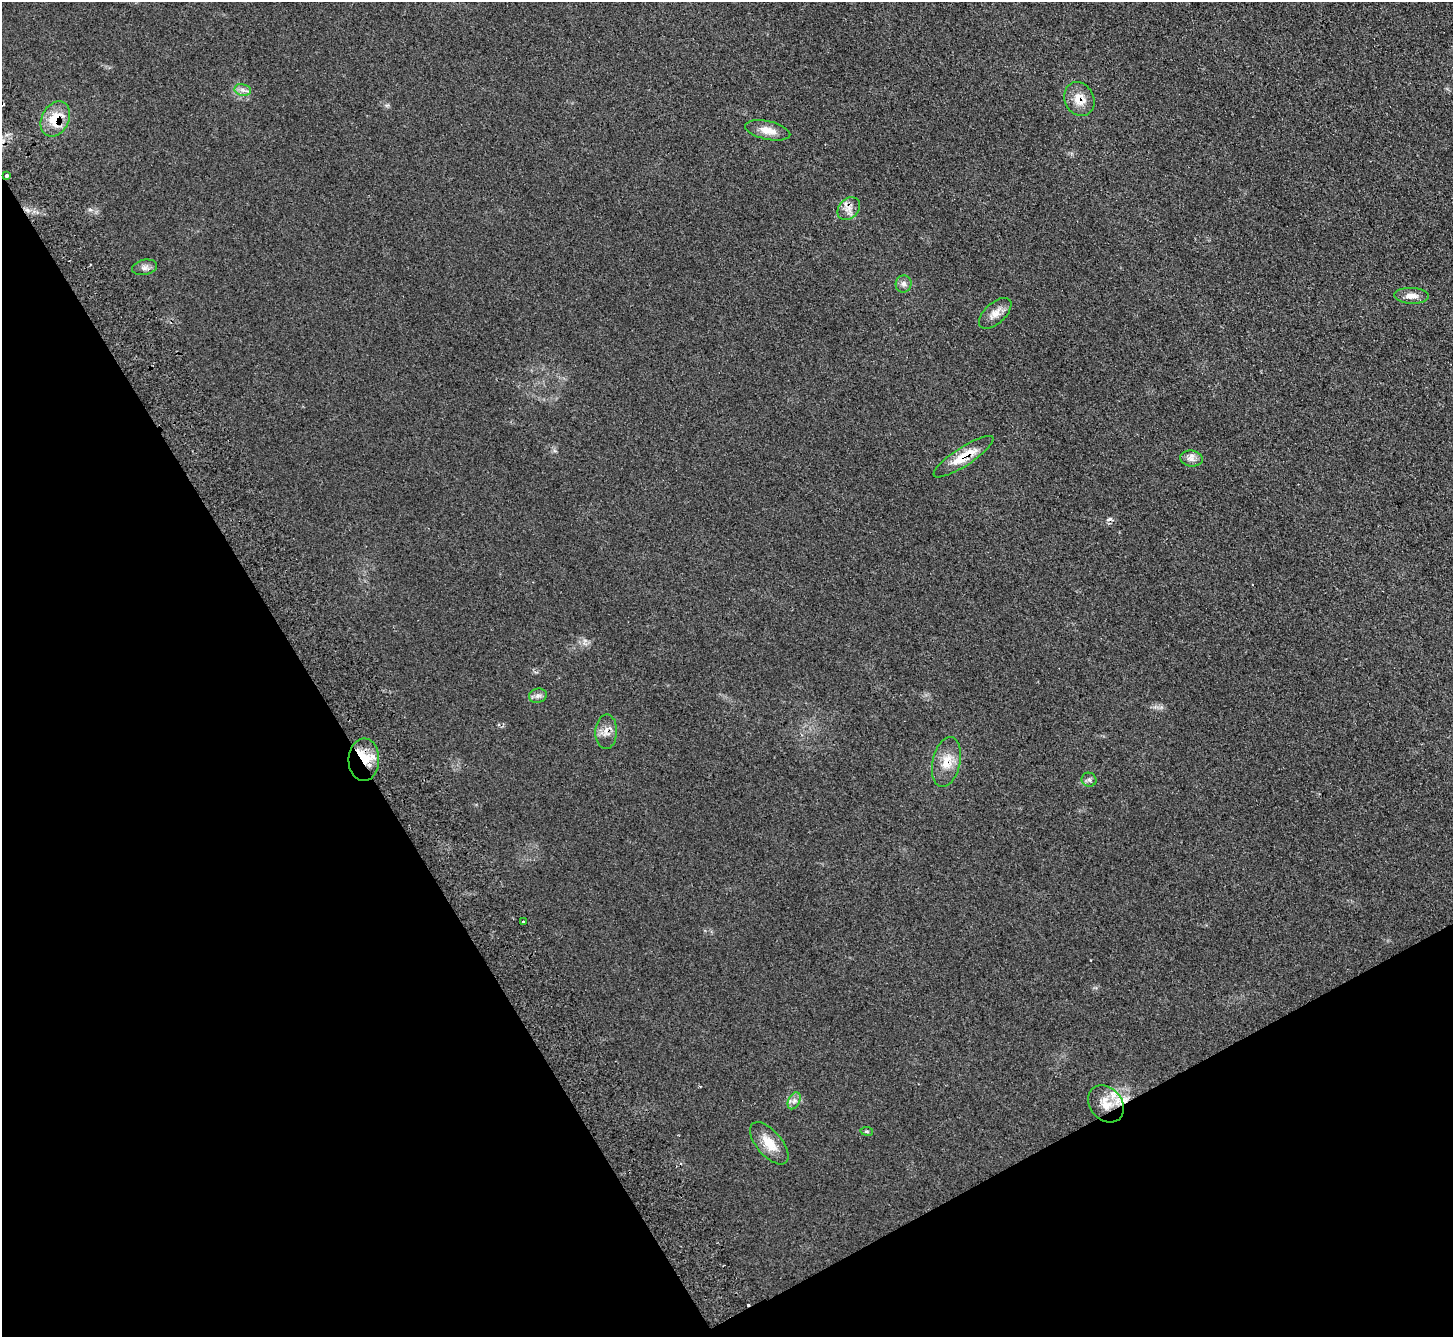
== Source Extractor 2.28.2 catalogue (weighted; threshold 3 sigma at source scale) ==
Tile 14 of 4 x 4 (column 2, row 4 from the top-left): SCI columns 1500-2950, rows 189-1523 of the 5902 x 5856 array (HDU 1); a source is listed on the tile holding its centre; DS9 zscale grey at full resolution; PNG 1455 x 1339 px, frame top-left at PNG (2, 2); each listed source drawn as its Kron ellipse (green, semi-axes under 4 px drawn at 4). Shown black and unused: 29% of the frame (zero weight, under 2 of 3 exposures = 3% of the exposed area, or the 3 px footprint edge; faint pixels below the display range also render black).
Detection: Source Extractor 2.28.2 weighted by HDU 2 'WHT'; one run over the whole footprint, this tile lists its part. Background 0.107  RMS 0.011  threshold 0.0477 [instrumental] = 3 sigma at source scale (4.5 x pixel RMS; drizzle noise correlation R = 1.50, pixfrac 1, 0.05/0.05 arcsec/px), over >= 5 px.
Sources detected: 27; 1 inside a brighter object's white glare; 2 cosmic-ray / hot-pixel residue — neither listed nor drawn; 2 inside a brighter listed object's ellipse — not listed separately; the other 22 listed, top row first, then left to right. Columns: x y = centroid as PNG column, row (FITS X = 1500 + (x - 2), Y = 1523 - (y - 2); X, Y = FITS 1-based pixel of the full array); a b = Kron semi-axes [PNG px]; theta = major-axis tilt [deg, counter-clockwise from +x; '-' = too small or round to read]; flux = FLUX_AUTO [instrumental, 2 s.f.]
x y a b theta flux
243 90 8 5 -11 3.9
1079 99 17 14 -63 16
55 119 18 13 62 29
768 130 23 9 -12 12
6 175 4 3 - 2.9
849 209 13 9 45 8.2
144 267 12 7 13 4.6
904 284 8 8 - 4
1411 296 17 8 -2 8.3
995 313 20 10 42 10
963 457 35 9 33 25
1191 459 11 8 -7 5.5
538 696 9 7 14 3.8
606 732 17 11 88 9.1
364 760 21 15 89 28
946 762 25 14 78 19
1089 780 7 7 - 3
523 922 3 3 - 3
794 1101 9 5 64 4
1106 1104 20 16 -49 19
867 1131 6 3 -9 1.3
769 1143 26 12 -49 19
Overlapping masked pixels (flux is a lower limit): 8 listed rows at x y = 1079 99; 55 119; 6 175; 849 209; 963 457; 606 732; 364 760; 946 762